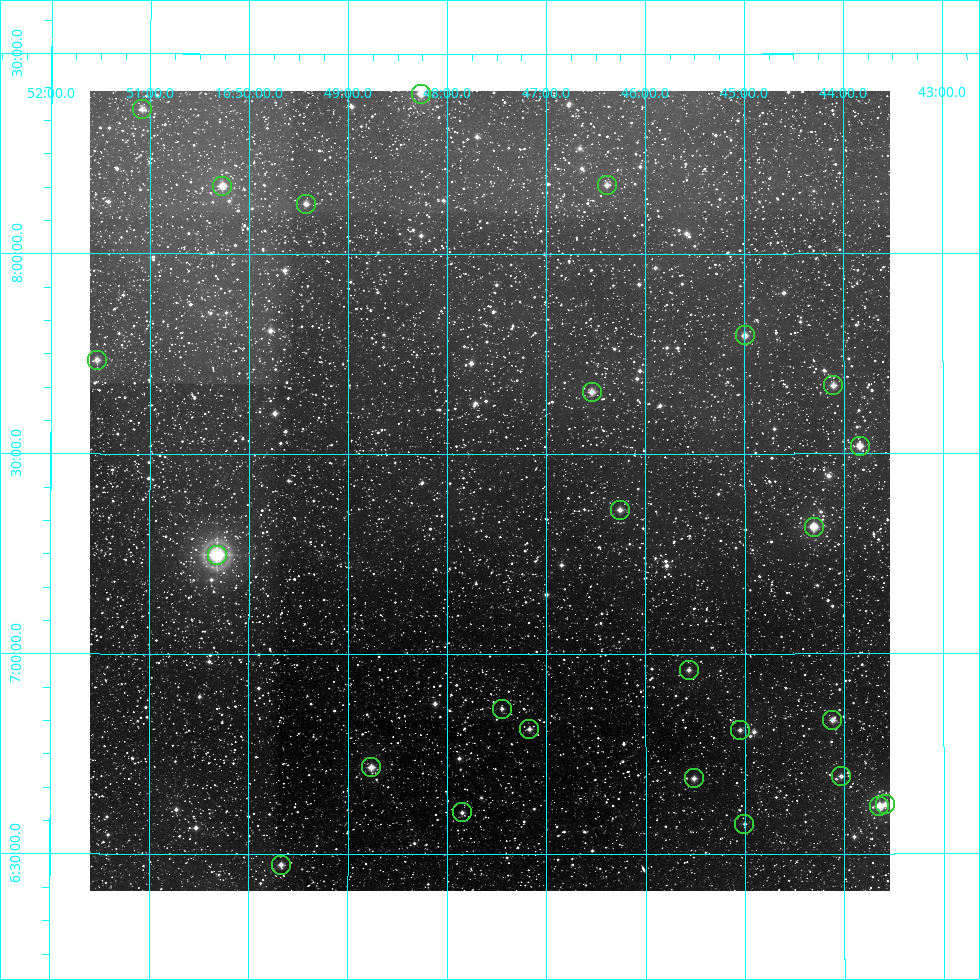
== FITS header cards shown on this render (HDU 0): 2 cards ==
NAXIS1  =                  800
NAXIS2  =                  800

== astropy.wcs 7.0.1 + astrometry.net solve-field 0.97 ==
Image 800 x 800 px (HDU 0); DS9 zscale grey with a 90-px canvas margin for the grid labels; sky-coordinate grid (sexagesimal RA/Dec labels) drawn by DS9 from the SOLVED WCS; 26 Tycho-2 reference stars matched to detected sources circled (green)
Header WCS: RA---AIT/DEC--AIT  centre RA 16:47:34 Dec +07:24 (251.89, +7.41 deg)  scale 9 arcsec/px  FOV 120.0' x 120.0'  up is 0 deg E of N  parity normal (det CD < 0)
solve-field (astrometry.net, Tycho-2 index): SOLVED blind (the header's WCS was not the basis of the solution)
Solved WCS: RA---TAN-SIP/DEC--TAN-SIP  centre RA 16:47:34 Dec +07:24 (251.89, +7.41 deg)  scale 9 arcsec/px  FOV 120.0' x 120.0'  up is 0 deg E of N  parity normal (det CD < 0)
Header WCS and blind solve agree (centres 0.55 arcsec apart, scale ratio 1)
Tycho-2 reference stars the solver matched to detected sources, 26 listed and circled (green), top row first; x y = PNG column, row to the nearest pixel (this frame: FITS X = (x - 90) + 1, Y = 800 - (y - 91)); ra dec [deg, ICRS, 3 dp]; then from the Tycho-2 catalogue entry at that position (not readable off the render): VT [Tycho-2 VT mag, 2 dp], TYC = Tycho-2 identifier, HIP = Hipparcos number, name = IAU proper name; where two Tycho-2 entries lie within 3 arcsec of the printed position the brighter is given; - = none
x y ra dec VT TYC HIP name
421 94 252.067 +8.401 8.22 962-349-1 82248 -
142 109 252.771 +8.361 9.05 975-387-1 - -
607 185 251.597 +8.172 9.40 962-1193-1 - -
222 186 252.568 +8.168 8.45 962-1271-1 82400 -
306 204 252.357 +8.125 9.36 962-1411-1 - -
745 335 251.249 +7.795 8.97 962-990-1 - -
97 360 252.884 +7.734 9.16 975-1471-1 - -
833 385 251.026 +7.671 9.29 962-74-1 - -
592 392 251.636 +7.655 8.71 962-1150-1 - -
860 446 250.960 +7.519 8.49 962-219-1 81909 -
620 510 251.565 +7.360 8.64 396-505-1 82104 -
814 527 251.076 +7.317 8.22 395-2244-1 81944 -
217 555 252.581 +7.248 5.48 396-2346-1 82402 -
689 670 251.391 +6.960 9.67 396-1783-1 - -
502 709 251.862 +6.863 9.67 396-1475-1 - -
832 720 251.029 +6.834 9.40 395-1139-1 - -
529 729 251.792 +6.812 9.47 396-2347-1 - -
740 730 251.262 +6.809 9.50 396-1112-1 - -
371 767 252.191 +6.717 8.66 396-134-1 82282 -
841 776 251.008 +6.693 9.29 395-997-1 - -
694 778 251.379 +6.689 8.86 396-611-1 - -
885 804 250.898 +6.624 9.04 395-1774-1 - -
879 806 250.912 +6.619 7.81 395-969-1 81890 -
462 812 251.962 +6.604 9.15 396-1521-1 82225 -
744 824 251.251 +6.575 9.64 396-1342-1 - -
281 865 252.418 +6.473 9.61 396-107-1 - -